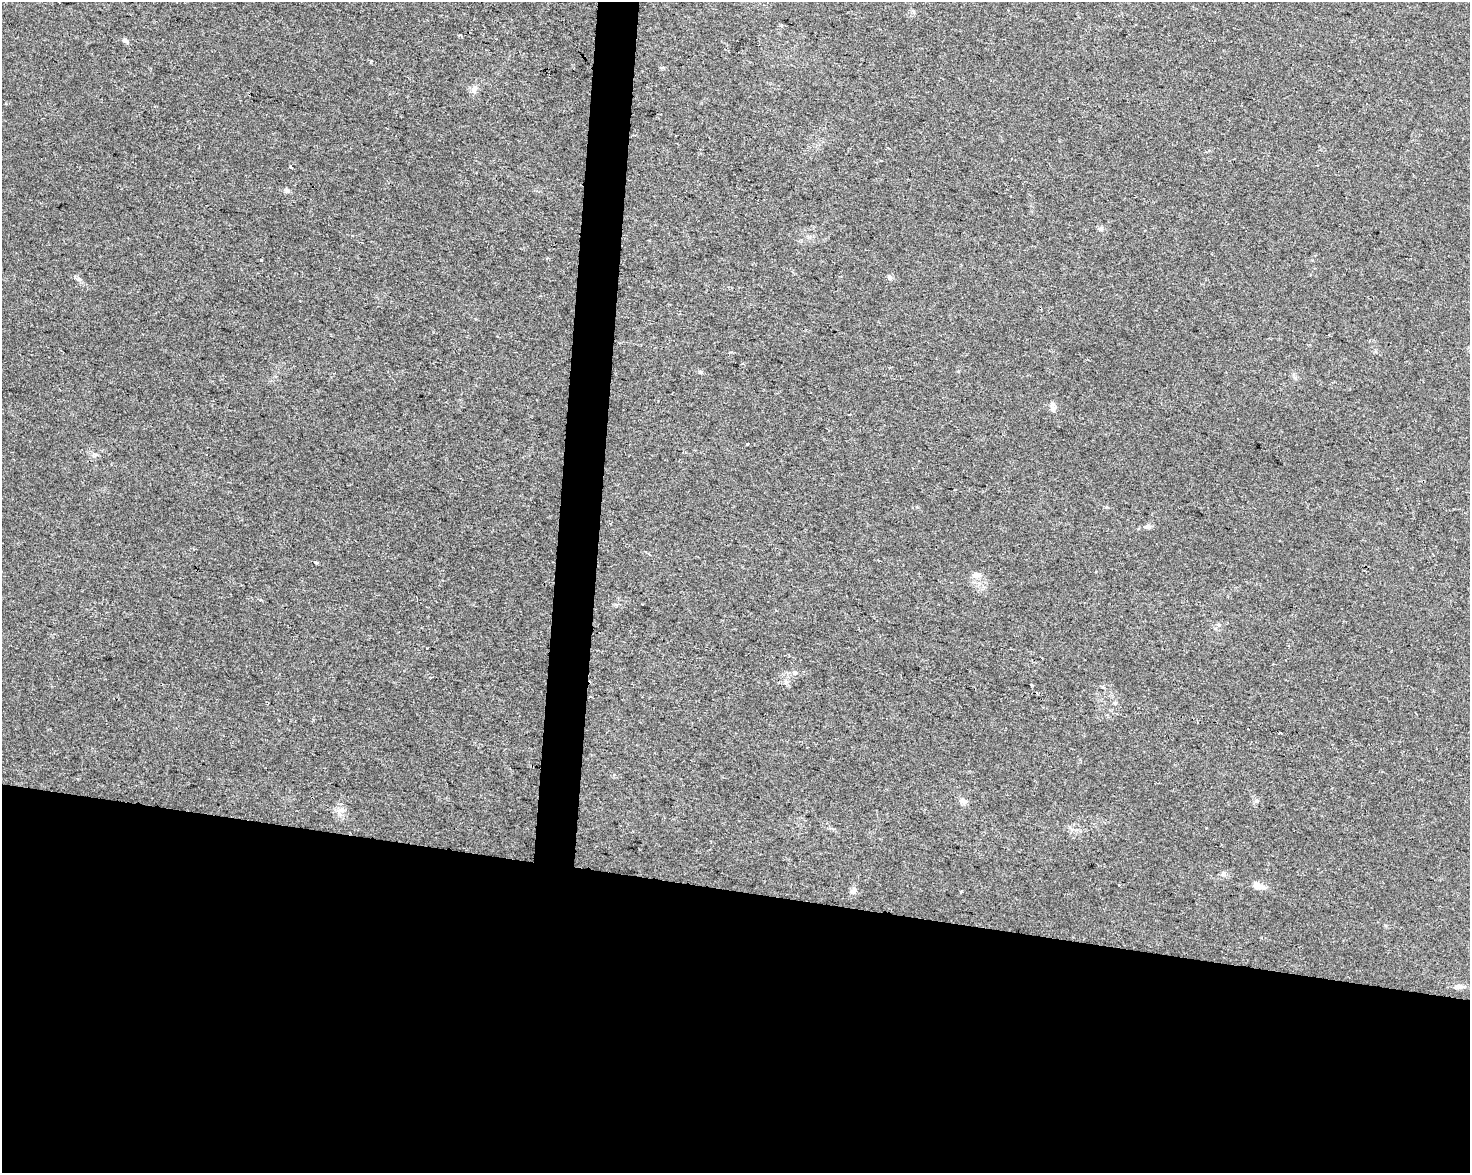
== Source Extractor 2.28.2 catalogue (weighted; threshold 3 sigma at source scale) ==
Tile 11 of 3 x 4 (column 2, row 4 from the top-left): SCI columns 1753-3220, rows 1-1171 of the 4915 x 4692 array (HDU 1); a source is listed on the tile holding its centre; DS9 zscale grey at full resolution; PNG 1472 x 1175 px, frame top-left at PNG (2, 2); no overlay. Shown black and unused: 26% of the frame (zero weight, under 2 of 3 exposures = <1% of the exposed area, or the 3 px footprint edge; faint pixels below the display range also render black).
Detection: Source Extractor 2.28.2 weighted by HDU 2 'WHT'; one run over the whole footprint, this tile lists its part. Background 0.0211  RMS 0.0045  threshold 0.0201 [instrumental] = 3 sigma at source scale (4.5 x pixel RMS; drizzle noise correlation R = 1.50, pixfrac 1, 0.0396/0.0396 arcsec/px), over >= 5 px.
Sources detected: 25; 2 cosmic-ray / hot-pixel residue — not listed; the other 23 listed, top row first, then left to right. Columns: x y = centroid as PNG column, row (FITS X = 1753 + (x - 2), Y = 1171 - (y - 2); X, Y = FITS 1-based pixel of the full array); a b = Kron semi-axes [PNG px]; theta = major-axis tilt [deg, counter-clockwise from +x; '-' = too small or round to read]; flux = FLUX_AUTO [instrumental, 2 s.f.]
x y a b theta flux
125 40 7 6 - 1
474 90 10 4 -90 1.4
291 166 4 3 - 2.9
287 190 7 4 0 0.86
1100 229 7 6 - 1
889 277 7 6 - 1
79 279 7 5 -43 0.96
701 372 5 5 - 0.72
1053 410 6 4 -18 0.73
747 444 3 2 - 1.7
93 455 7 4 71 0.8
1147 526 8 6 10 1.3
1433 554 3 2 - 0.35
316 563 4 3 - 0.81
976 575 12 6 -5 1.9
795 672 8 4 -8 0.81
1031 685 3 2 - 0.84
963 801 9 7 -36 1.8
340 810 9 4 -8 1.5
1258 886 16 7 -15 3.4
853 890 11 7 60 1.6
961 892 3 3 - 0.68
1459 987 13 6 -3 2.5
Unlisted compact peaks at least as high as the median listed source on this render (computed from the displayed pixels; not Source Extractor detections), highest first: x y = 371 61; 1219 625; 1256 801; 1224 873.